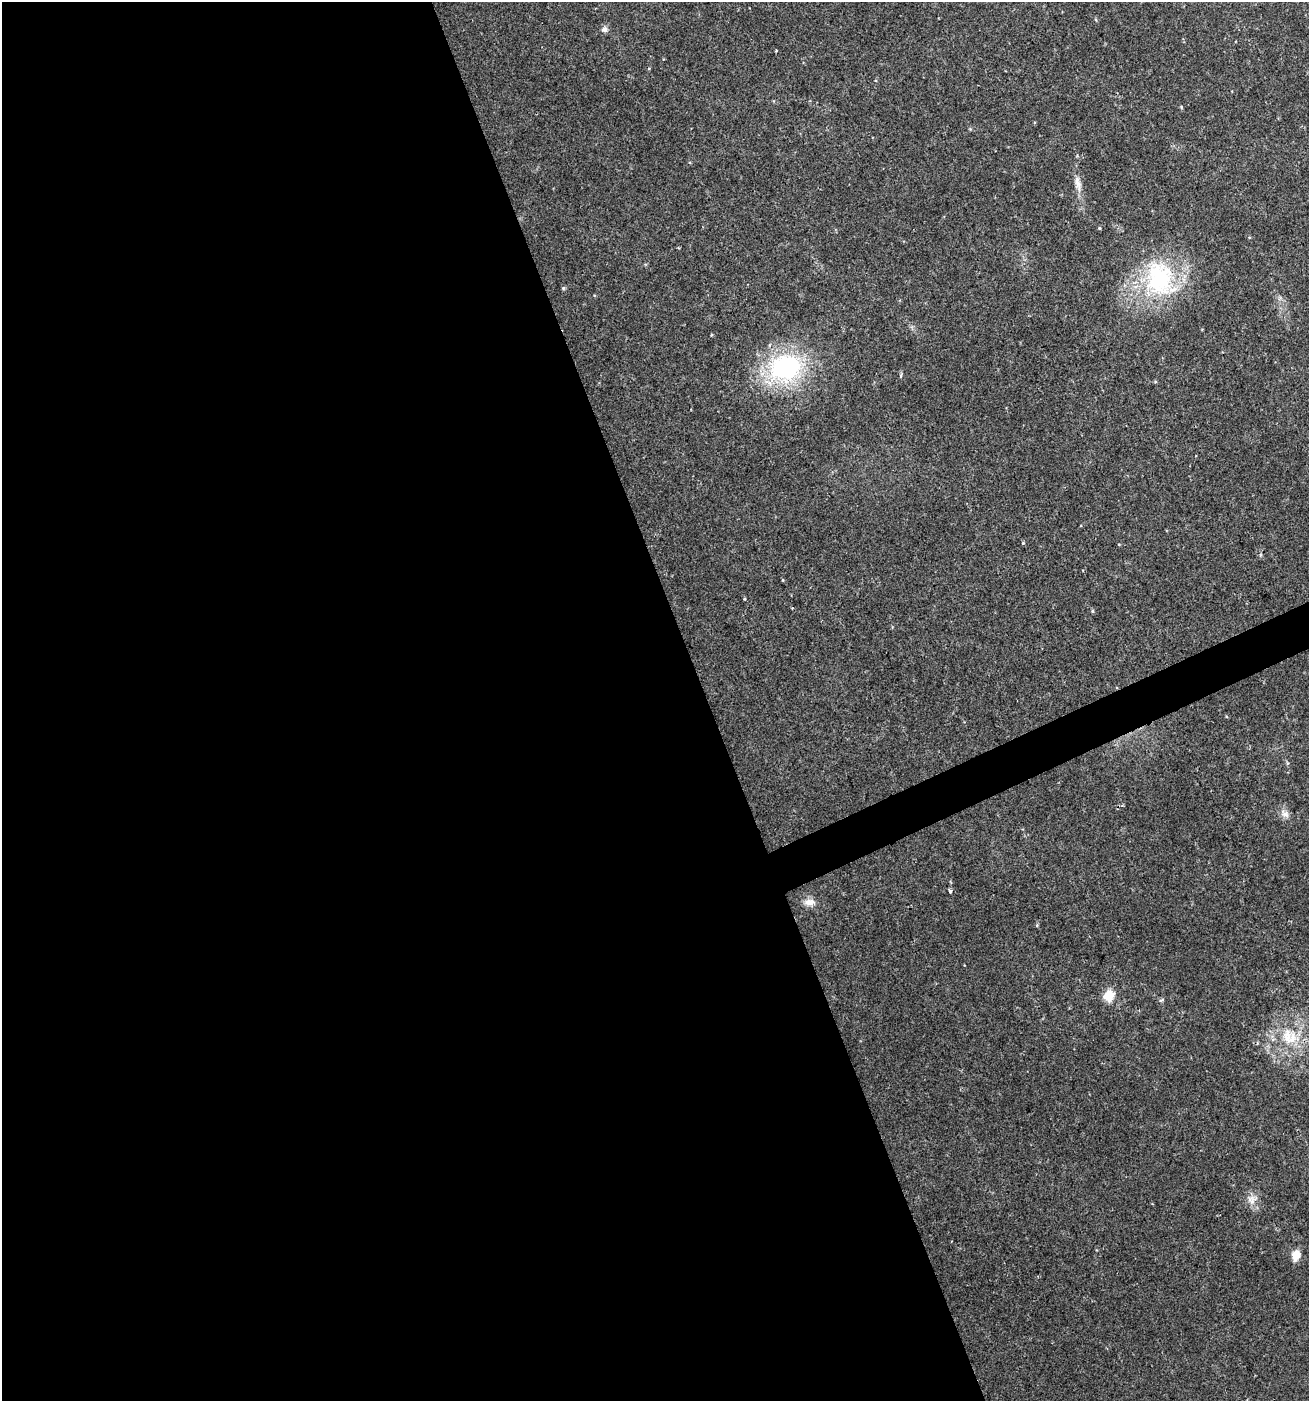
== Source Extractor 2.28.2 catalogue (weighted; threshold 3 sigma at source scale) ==
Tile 9 of 4 x 4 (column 1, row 3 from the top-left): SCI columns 86-1392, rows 1402-2800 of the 5452 x 5599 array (HDU 1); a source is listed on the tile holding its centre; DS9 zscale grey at full resolution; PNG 1311 x 1403 px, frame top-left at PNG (2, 2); no overlay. Shown black and unused: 55% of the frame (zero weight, under 2 of 3 exposures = <1% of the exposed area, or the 3 px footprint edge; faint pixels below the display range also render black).
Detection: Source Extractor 2.28.2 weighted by HDU 2 'WHT'; one run over the whole footprint, this tile lists its part. Background 0.04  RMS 0.0062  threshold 0.0277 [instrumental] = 3 sigma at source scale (4.5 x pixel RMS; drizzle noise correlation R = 1.50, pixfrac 1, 0.0396/0.0396 arcsec/px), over >= 5 px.
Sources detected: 18; all 18 listed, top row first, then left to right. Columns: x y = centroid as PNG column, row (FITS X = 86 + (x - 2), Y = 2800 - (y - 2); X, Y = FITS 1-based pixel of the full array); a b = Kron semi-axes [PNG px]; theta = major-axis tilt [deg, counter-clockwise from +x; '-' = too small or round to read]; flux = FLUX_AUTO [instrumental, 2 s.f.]
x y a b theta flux
604 29 9 7 28 2.3
776 51 3 2 - 0.63
1181 107 5 4 - 0.63
1078 183 24 7 -78 5.7
1099 228 4 4 - 0.61
1160 279 50 39 -72 74
563 288 5 5 - 0.88
786 367 30 24 12 91
1023 543 3 3 - 0.91
792 608 3 3 - 0.55
1092 611 5 4 - 0.77
1285 814 11 9 -6 3.2
950 891 3 3 - 3.8
809 902 14 8 0 4.5
1109 995 14 12 63 8.5
1287 1037 27 15 -89 18
1252 1200 14 11 -79 5.4
1296 1255 12 9 76 6.8
Unlisted compact peaks at least as high as the median listed source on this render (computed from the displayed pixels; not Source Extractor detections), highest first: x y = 744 599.